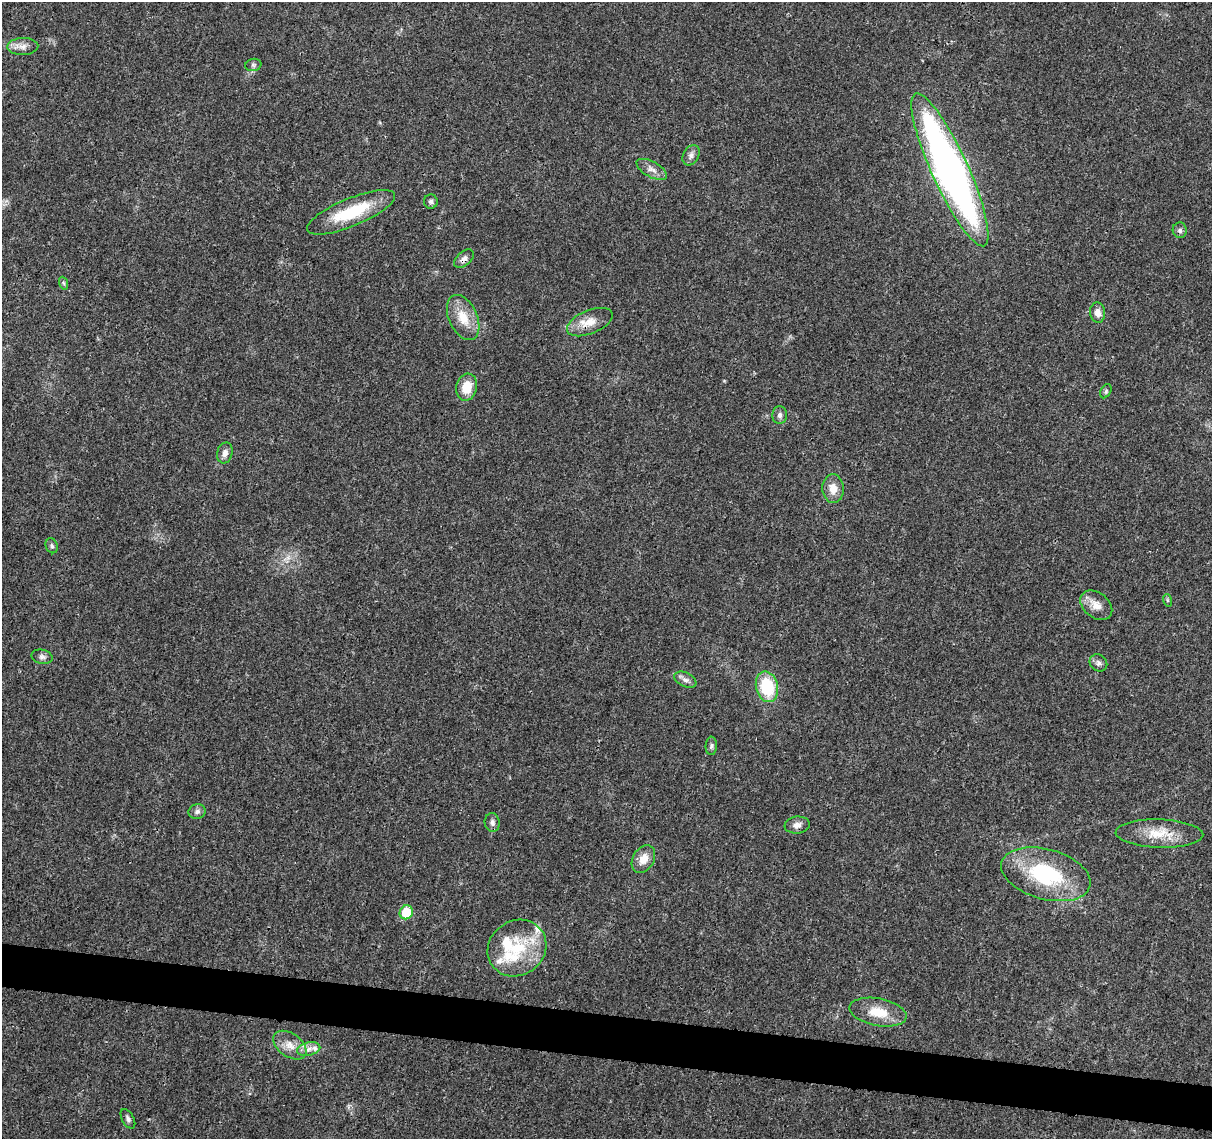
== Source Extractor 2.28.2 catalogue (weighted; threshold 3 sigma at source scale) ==
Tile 6 of 4 x 4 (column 2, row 2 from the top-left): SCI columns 1216-2425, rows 2500-3636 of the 4856 x 5063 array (HDU 1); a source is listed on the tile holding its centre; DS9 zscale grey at full resolution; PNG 1214 x 1141 px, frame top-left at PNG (2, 2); each listed source drawn as its Kron ellipse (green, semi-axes under 4 px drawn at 4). Shown black and unused: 4% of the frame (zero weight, under 3 of 4 exposures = <1% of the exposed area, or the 3 px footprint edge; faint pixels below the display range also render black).
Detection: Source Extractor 2.28.2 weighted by HDU 2 'WHT'; one run over the whole footprint, this tile lists its part. Background 0.0252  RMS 0.0024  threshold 0.011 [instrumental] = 3 sigma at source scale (4.5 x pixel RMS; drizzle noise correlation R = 1.50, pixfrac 1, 0.0396/0.0396 arcsec/px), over >= 5 px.
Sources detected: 42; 4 inside a brighter listed object's ellipse — not listed separately; the other 38 listed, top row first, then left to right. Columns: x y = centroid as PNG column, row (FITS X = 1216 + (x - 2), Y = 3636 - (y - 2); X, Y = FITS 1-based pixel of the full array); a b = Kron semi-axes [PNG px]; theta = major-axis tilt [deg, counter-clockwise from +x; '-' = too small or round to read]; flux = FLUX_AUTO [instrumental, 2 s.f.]
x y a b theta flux
23 46 15 8 2 1.7
253 65 8 6 13 0.56
691 155 11 8 60 1
652 169 17 7 -28 1.6
950 170 83 18 -66 150
431 201 7 7 - 0.65
351 212 47 14 22 13
1180 230 8 7 - 0.75
464 259 11 7 41 1.1
63 283 6 4 -70 0.4
1098 312 10 7 -82 1.7
463 317 24 14 -66 5.5
590 322 24 11 22 3.6
467 387 13 10 76 4.5
1106 391 7 5 60 0.45
780 415 9 7 90 0.86
225 453 10 7 75 1.3
833 489 14 10 -87 2.9
52 546 8 6 -65 0.54
1167 600 6 4 -72 0.3
1096 605 18 12 -39 2.9
42 657 10 7 -13 0.84
1098 663 9 8 - 0.91
685 680 12 7 -24 1.1
767 687 15 11 -76 12
711 746 9 5 88 0.62
197 811 9 7 14 0.86
492 823 9 7 -81 0.9
797 825 12 8 8 1.4
1159 833 44 14 -2 6.9
643 859 15 10 59 3
1046 874 46 25 -16 23
406 912 7 6 - 7.9
517 948 30 27 35 13
878 1012 29 13 -10 5.9
290 1045 19 11 -35 3.1
309 1049 12 6 14 1.5
128 1119 11 6 -62 0.76
Overlapping masked pixels (flux is a lower limit): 1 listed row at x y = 464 259